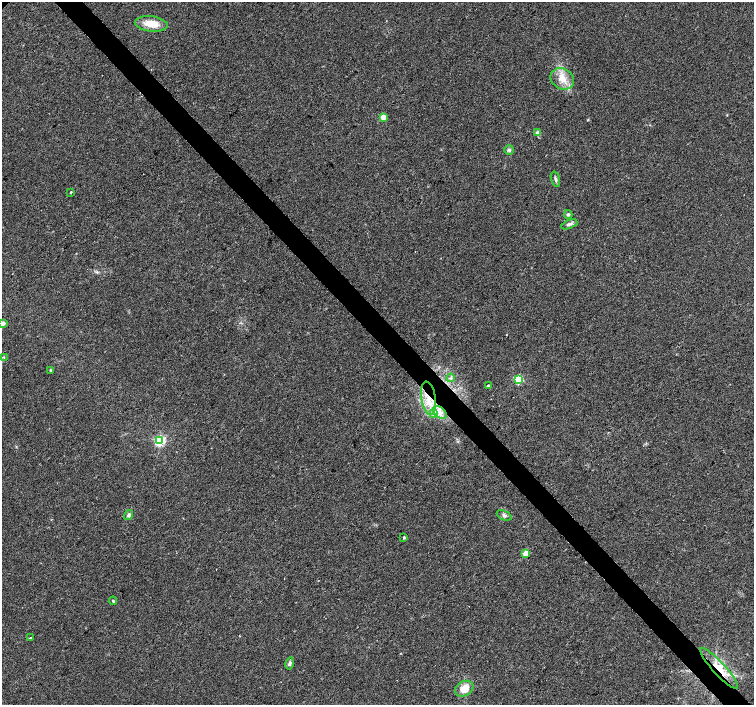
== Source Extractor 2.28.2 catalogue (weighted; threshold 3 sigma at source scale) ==
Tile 6 of 4 x 4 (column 2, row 2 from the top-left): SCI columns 1509-3012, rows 3027-4432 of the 6020 x 5987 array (HDU 1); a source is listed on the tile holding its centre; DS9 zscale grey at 2 x 2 block average (1 PNG px = mean of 2 x 2 image px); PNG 756 x 707 px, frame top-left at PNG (2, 2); each listed source drawn as its Kron ellipse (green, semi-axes under 4 px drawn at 4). Shown black and unused: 4% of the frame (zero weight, under 2 of 3 exposures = <1% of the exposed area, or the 3 px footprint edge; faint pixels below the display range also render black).
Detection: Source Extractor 2.28.2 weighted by HDU 2 'WHT'; one run over the whole footprint, this tile lists its part. Background 0.0335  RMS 0.0046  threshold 0.0208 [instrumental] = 3 sigma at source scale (4.5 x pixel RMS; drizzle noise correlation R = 1.50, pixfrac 1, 0.0396/0.0396 arcsec/px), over >= 5 px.
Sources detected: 31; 2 cosmic-ray / hot-pixel residue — neither listed nor drawn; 1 inside a brighter listed object's ellipse — not listed separately; the other 28 listed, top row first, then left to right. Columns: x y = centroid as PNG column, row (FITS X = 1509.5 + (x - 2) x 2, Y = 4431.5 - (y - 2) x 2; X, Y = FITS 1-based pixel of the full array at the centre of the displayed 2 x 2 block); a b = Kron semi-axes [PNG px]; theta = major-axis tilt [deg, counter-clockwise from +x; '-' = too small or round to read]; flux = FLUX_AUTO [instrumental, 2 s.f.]
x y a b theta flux
151 24 16 7 -6 19
562 79 12 10 -31 14
383 117 3 3 - 20
538 133 3 2 - 15
509 150 5 5 - 2.3
555 179 8 3 -72 2.1
70 192 2 2 - 7.7
568 215 4 4 - 1.9
569 224 8 4 21 3.1
3 323 2 2 - 11
3 357 4 2 - 0.84
51 370 4 3 - 1.4
451 378 4 3 - 1.6
518 380 3 3 - 85
488 386 2 2 - 1.2
429 398 17 7 -80 19
440 412 8 5 -39 6.6
434 414 4 2 - 1.4
160 441 3 3 - 160
129 515 5 4 - 2.6
504 515 8 4 -23 2.9
404 537 2 2 - 2.4
526 553 3 3 - 21
113 601 4 3 - 1.3
31 638 2 2 - 0.69
290 663 6 4 77 2.6
719 668 27 6 -47 21
464 689 10 7 30 16
Overlapping masked pixels (flux is a lower limit): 2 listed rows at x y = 429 398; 719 668
Isophote crosses this tile's border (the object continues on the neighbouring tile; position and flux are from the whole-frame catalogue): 1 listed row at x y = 3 323